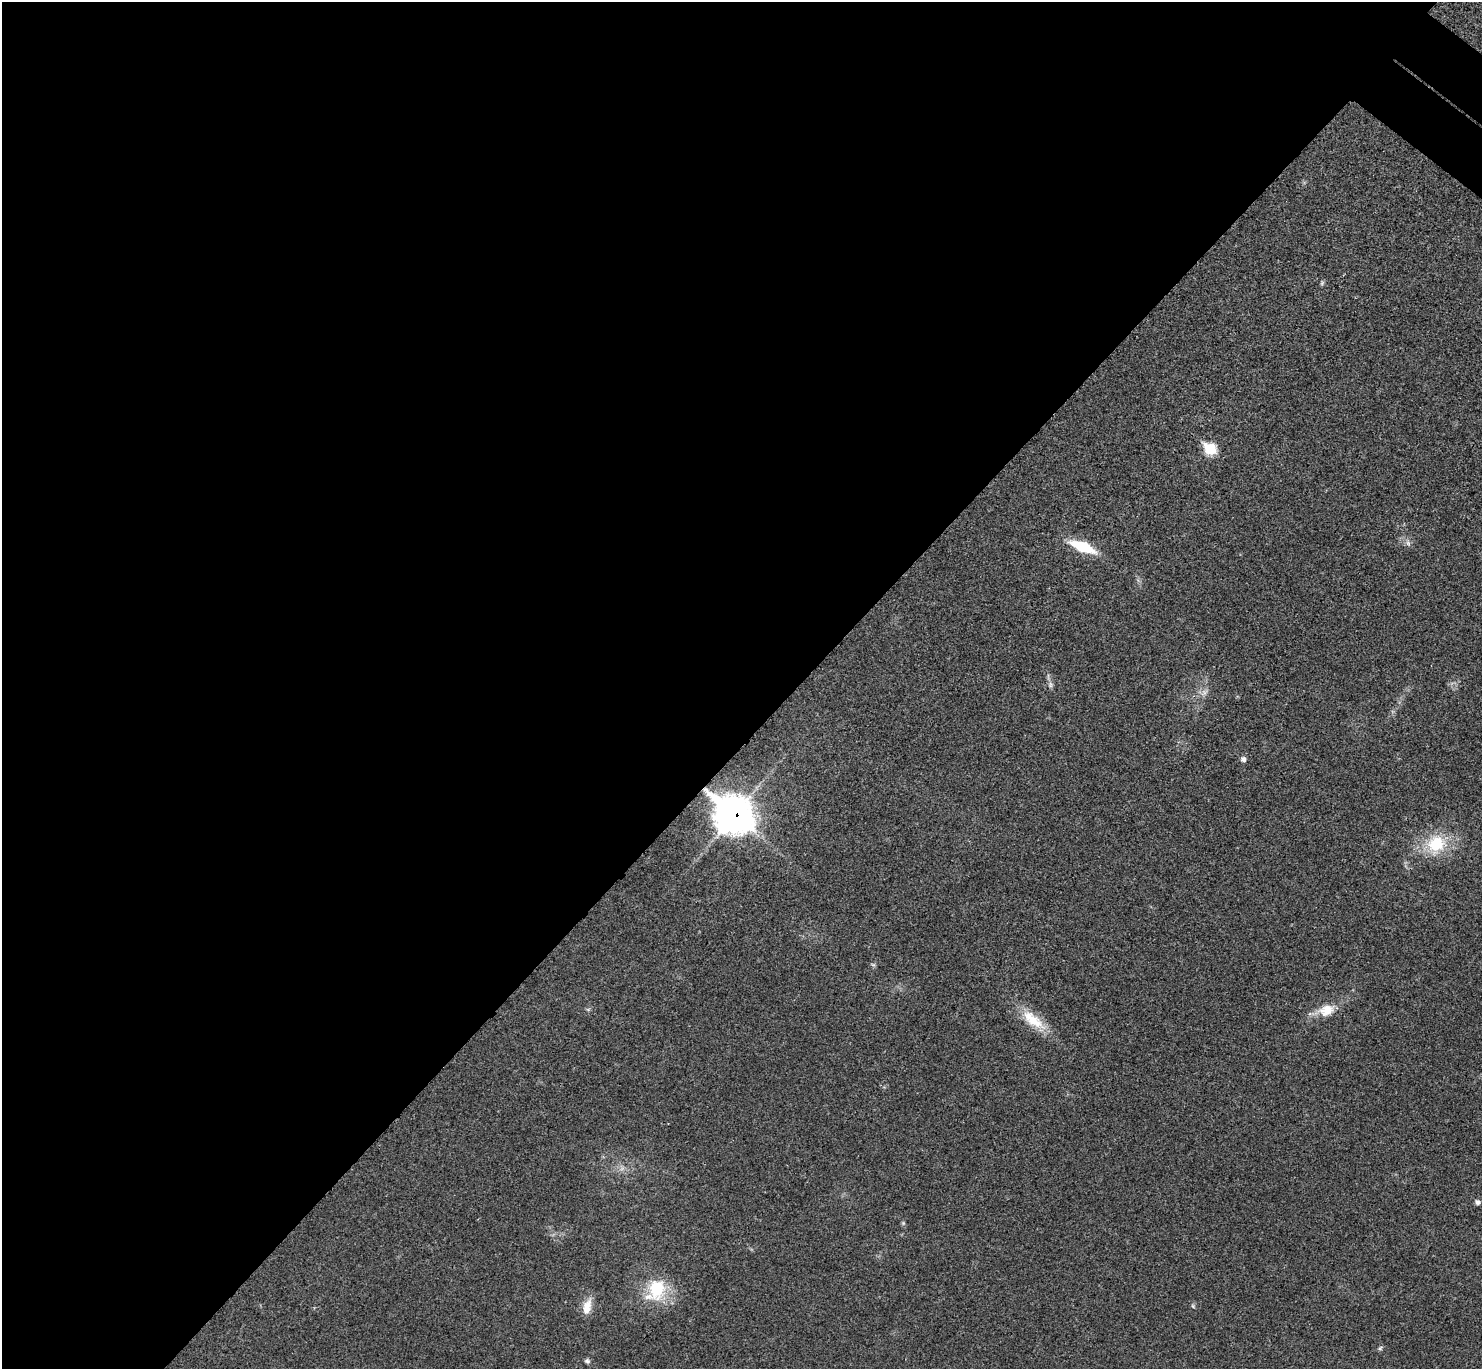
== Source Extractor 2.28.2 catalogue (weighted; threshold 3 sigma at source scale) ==
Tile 5 of 4 x 4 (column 1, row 2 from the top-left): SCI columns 40-1519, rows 2936-4302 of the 6002 x 6011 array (HDU 1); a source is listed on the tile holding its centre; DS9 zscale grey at full resolution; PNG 1484 x 1371 px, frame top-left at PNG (2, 2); no overlay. Shown black and unused: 55% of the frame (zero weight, under 3 of 4 exposures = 6% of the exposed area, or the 3 px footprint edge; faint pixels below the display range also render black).
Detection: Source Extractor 2.28.2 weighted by HDU 2 'WHT'; one run over the whole footprint, this tile lists its part. Background 0.0203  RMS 0.0058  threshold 0.026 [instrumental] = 3 sigma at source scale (4.5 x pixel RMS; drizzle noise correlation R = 1.50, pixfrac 1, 0.05/0.05 arcsec/px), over >= 5 px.
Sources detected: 20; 2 too faint to see at this stretch — not listed; the other 18 listed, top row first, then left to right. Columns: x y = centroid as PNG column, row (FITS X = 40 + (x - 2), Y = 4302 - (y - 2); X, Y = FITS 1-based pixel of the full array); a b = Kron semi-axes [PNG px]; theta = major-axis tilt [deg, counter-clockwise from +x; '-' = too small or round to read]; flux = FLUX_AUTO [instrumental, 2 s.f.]
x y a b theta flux
1322 283 7 5 48 0.95
1210 449 8 7 - 30
1408 543 8 5 -45 1.6
1083 547 25 9 -21 25
1050 685 8 8 - 1.8
1204 692 12 7 42 3
1243 759 6 6 - 2.1
733 815 17 14 -42 950
1436 844 21 19 37 26
1326 1010 24 14 17 12
1033 1020 38 15 -38 17
1477 1202 6 5 - 1.7
903 1223 6 5 - 0.87
656 1290 34 24 59 27
1193 1306 6 3 -54 0.74
587 1307 21 10 75 7.8
1380 1348 6 5 - 1
587 1361 8 6 -38 1.4
Overlapping masked pixels (flux is a lower limit): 1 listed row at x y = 733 815